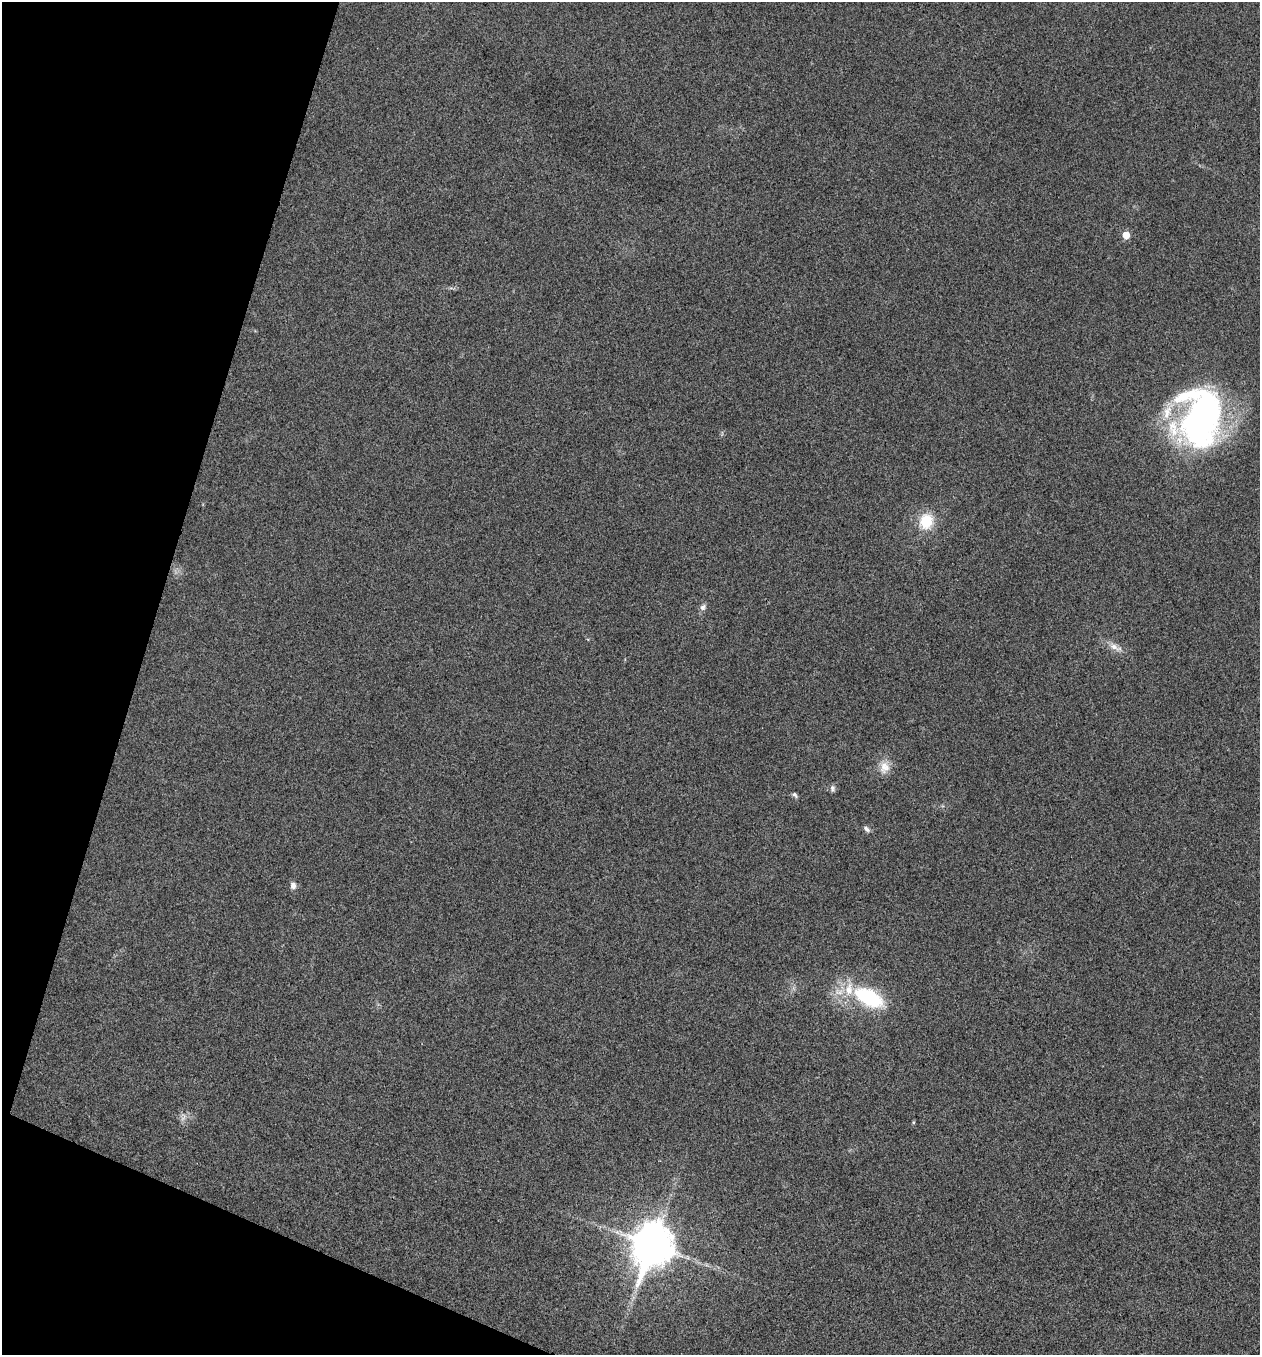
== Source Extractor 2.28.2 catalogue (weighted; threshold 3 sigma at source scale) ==
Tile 9 of 4 x 4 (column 1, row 3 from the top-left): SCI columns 274-1531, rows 1359-2711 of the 5440 x 5425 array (HDU 1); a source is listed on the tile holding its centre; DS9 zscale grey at full resolution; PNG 1262 x 1357 px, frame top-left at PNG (2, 2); no overlay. Shown black and unused: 15% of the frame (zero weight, under 3 of 4 exposures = <1% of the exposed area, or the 3 px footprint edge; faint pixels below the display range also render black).
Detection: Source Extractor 2.28.2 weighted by HDU 2 'WHT'; one run over the whole footprint, this tile lists its part. Background 0.0206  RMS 0.0057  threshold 0.0256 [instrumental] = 3 sigma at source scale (4.5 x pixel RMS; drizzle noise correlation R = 1.50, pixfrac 1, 0.05/0.05 arcsec/px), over >= 5 px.
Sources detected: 18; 2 too faint to see at this stretch — not listed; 2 inside a brighter listed object's ellipse — not listed separately; the other 14 listed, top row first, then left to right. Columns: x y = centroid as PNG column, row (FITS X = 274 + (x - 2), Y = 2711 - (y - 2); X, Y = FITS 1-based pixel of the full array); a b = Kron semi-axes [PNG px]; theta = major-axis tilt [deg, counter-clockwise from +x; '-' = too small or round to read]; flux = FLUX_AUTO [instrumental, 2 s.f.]
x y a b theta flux
1126 235 6 6 - 7.9
1200 418 61 45 80 210
926 521 20 17 67 18
703 607 9 7 45 2.4
1115 647 25 9 -28 6
884 767 20 14 84 8
832 788 10 7 -89 1.9
795 795 9 5 -44 1.4
867 829 10 6 -49 2
293 885 9 7 -82 3
840 991 21 13 26 10
869 997 31 15 -27 54
913 1122 5 4 - 0.65
652 1246 16 13 72 1800
Overlapping masked pixels (flux is a lower limit): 1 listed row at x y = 652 1246